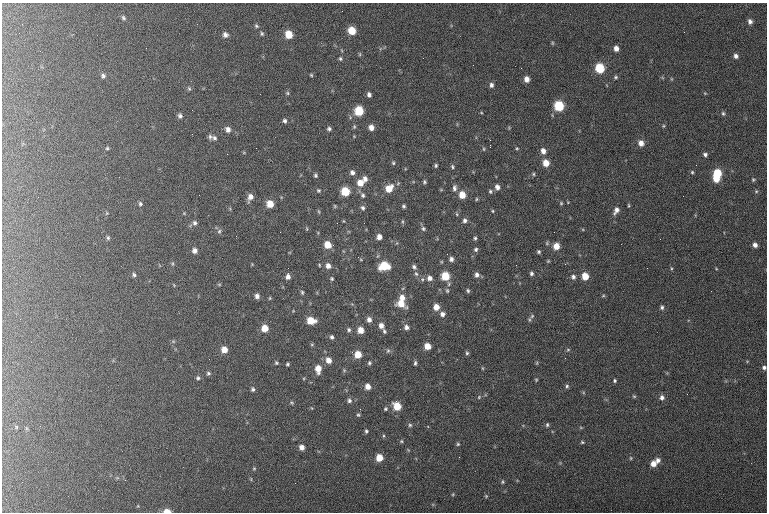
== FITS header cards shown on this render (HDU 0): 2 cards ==
NAXIS1  =                  765 / length of data axis 1
NAXIS2  =                  510 / length of data axis 2

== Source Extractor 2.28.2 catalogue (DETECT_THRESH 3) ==
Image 765 x 510 px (HDU 0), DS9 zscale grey, 1 PNG px = 1 image px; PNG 769 x 514 px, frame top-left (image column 1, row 510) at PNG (2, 3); no overlay
Background 117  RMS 6.7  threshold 20.1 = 3 sigma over >= 5 px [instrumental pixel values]
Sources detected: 197; all 197 listed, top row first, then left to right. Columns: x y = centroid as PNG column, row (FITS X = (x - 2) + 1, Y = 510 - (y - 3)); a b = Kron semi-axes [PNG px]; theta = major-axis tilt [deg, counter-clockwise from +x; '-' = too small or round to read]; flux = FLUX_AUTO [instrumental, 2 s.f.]
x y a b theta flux
123 18 7 5 -54 980
750 21 6 5 - 1500
256 26 6 5 - 830
352 31 6 6 - 8700
684 32 2 2 - 270
262 34 6 5 - 780
289 34 7 6 - 7800
225 35 7 6 - 1700
552 43 6 3 -90 460
146 48 2 2 - 260
616 48 5 5 - 2400
360 54 6 4 -90 500
736 56 5 5 - 1500
340 58 6 5 - 770
600 68 6 6 - 16000
311 75 5 4 - 500
103 76 6 5 - 1100
616 77 5 4 - 680
527 79 6 5 - 2900
491 85 6 5 - 1400
189 89 7 4 -63 750
287 93 5 5 - 570
705 93 5 3 - 370
369 95 5 4 - 1400
559 106 7 6 - 20000
359 111 7 6 - 15000
723 113 6 5 - 800
180 116 7 6 - 1300
350 117 6 4 -74 590
285 121 5 4 - 990
663 126 5 4 - 510
354 127 5 4 - 630
371 127 6 6 - 2800
228 129 8 7 - 2200
329 129 5 5 - 940
354 136 3 3 - 330
210 137 8 5 -89 1100
214 138 9 6 -34 1400
490 140 2 2 - 280
641 143 7 6 - 3100
490 145 3 2 - 4500
107 148 4 4 - 540
517 148 4 4 - 500
484 149 5 3 - 500
543 151 7 6 - 2600
705 154 5 5 - 1100
393 163 6 4 -68 660
546 163 6 6 - 5300
436 165 5 4 - 730
452 167 6 5 - 800
352 172 6 5 - 1600
692 172 4 4 - 600
717 173 6 6 - 13000
533 174 5 4 - 590
315 175 5 4 - 720
365 179 6 6 - 1700
716 179 6 5 - 6100
753 179 5 5 - 600
424 182 5 5 - 720
360 183 7 7 - 4700
497 187 6 5 - 1900
389 188 8 7 - 6700
454 188 10 6 89 1600
318 190 6 5 - 620
345 191 6 6 - 13000
490 191 6 5 - 860
756 191 5 5 - 550
363 195 6 5 - 860
462 195 6 6 - 6100
250 197 8 5 69 2800
477 199 5 4 - 540
561 203 4 4 - 510
140 204 6 5 - 810
270 204 6 6 - 6200
628 205 5 3 - 450
335 206 4 4 - 470
404 206 4 3 - 750
363 208 6 5 - 940
616 210 8 5 59 2100
319 211 7 3 -71 470
493 211 5 4 - 500
107 213 5 3 - 400
457 214 5 3 - 480
465 220 6 5 - 1400
344 221 4 3 - 300
195 223 7 6 - 1200
423 228 6 5 - 820
307 229 5 3 - 420
219 231 7 5 67 900
236 236 3 2 - 510
379 237 5 4 - 2600
108 238 5 4 - 650
475 238 5 4 - 770
328 245 6 6 - 6600
755 245 4 4 - 1700
556 246 6 5 - 5200
476 249 5 5 - 950
195 251 6 6 - 2000
539 252 4 4 - 740
451 259 5 5 - 1600
361 260 4 2 - 300
172 264 6 4 90 560
252 264 4 4 - 340
319 265 4 2 - 380
516 265 2 2 - 350
328 266 7 6 - 2300
384 266 8 6 6 13000
414 267 6 5 - 970
647 268 2 2 - 290
671 268 5 3 - 460
288 273 3 2 - 1800
531 273 5 5 - 950
416 274 7 5 -61 940
134 275 6 5 - 840
477 275 6 6 - 1700
445 276 6 6 - 12000
585 276 6 5 - 6500
288 277 5 5 - 1900
573 277 6 5 - 1200
430 278 6 6 - 2000
332 279 5 4 - 590
219 284 5 3 - 460
174 285 5 3 - 320
447 291 7 4 -63 700
468 291 6 4 -61 800
302 292 6 4 -75 650
257 296 5 5 - 1700
603 296 6 3 19 490
270 298 5 4 - 460
402 298 7 6 - 3100
401 304 8 6 -29 6400
436 307 6 5 - 4300
662 307 6 5 - 910
442 314 6 5 - 1800
532 316 7 6 - 980
369 320 6 5 - 2000
311 321 7 6 - 8100
381 326 6 5 - 2300
406 327 6 6 - 1500
265 328 6 6 - 5900
349 330 6 5 - 840
361 330 5 5 - 4300
384 331 5 4 - 750
332 337 5 5 - 970
173 341 6 4 -19 470
312 344 5 3 - 420
427 346 5 5 - 5100
224 349 6 6 - 4500
568 350 6 4 0 570
388 351 7 5 67 800
467 353 6 5 - 770
358 354 6 6 - 6600
328 360 7 6 - 3200
276 363 5 5 - 640
369 363 5 4 - 710
415 363 6 4 88 840
537 363 6 4 89 490
287 364 4 3 - 680
764 367 5 5 - 1100
482 368 5 3 - 400
318 369 8 6 -88 4600
344 370 5 5 - 510
208 373 5 5 - 780
198 378 5 5 - 790
536 380 4 4 - 470
615 380 5 4 - 690
368 386 6 5 - 3300
567 386 6 5 - 910
253 389 5 4 - 950
634 396 5 4 - 570
479 397 6 5 - 680
662 397 6 6 - 1800
349 400 6 6 - 1200
291 403 6 4 -34 610
397 406 7 6 - 9300
360 409 3 2 - 460
385 409 6 5 - 730
358 415 5 5 - 670
410 425 5 5 - 790
547 425 6 4 76 770
16 427 6 4 -90 520
581 428 6 3 -19 460
366 431 5 4 - 750
401 441 5 5 - 600
582 442 5 4 - 640
458 444 5 5 - 620
302 447 6 5 - 2400
459 457 3 2 - 350
379 458 6 6 - 6700
631 458 5 4 - 580
658 460 7 6 - 1800
653 464 7 6 - 3900
254 468 5 4 - 510
503 482 5 4 - 610
453 494 5 4 - 440
486 496 5 3 - 450
167 511 7 4 -2 3800
At the frame edge (FLAGS 8, measured only in part): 2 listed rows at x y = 764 367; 167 511